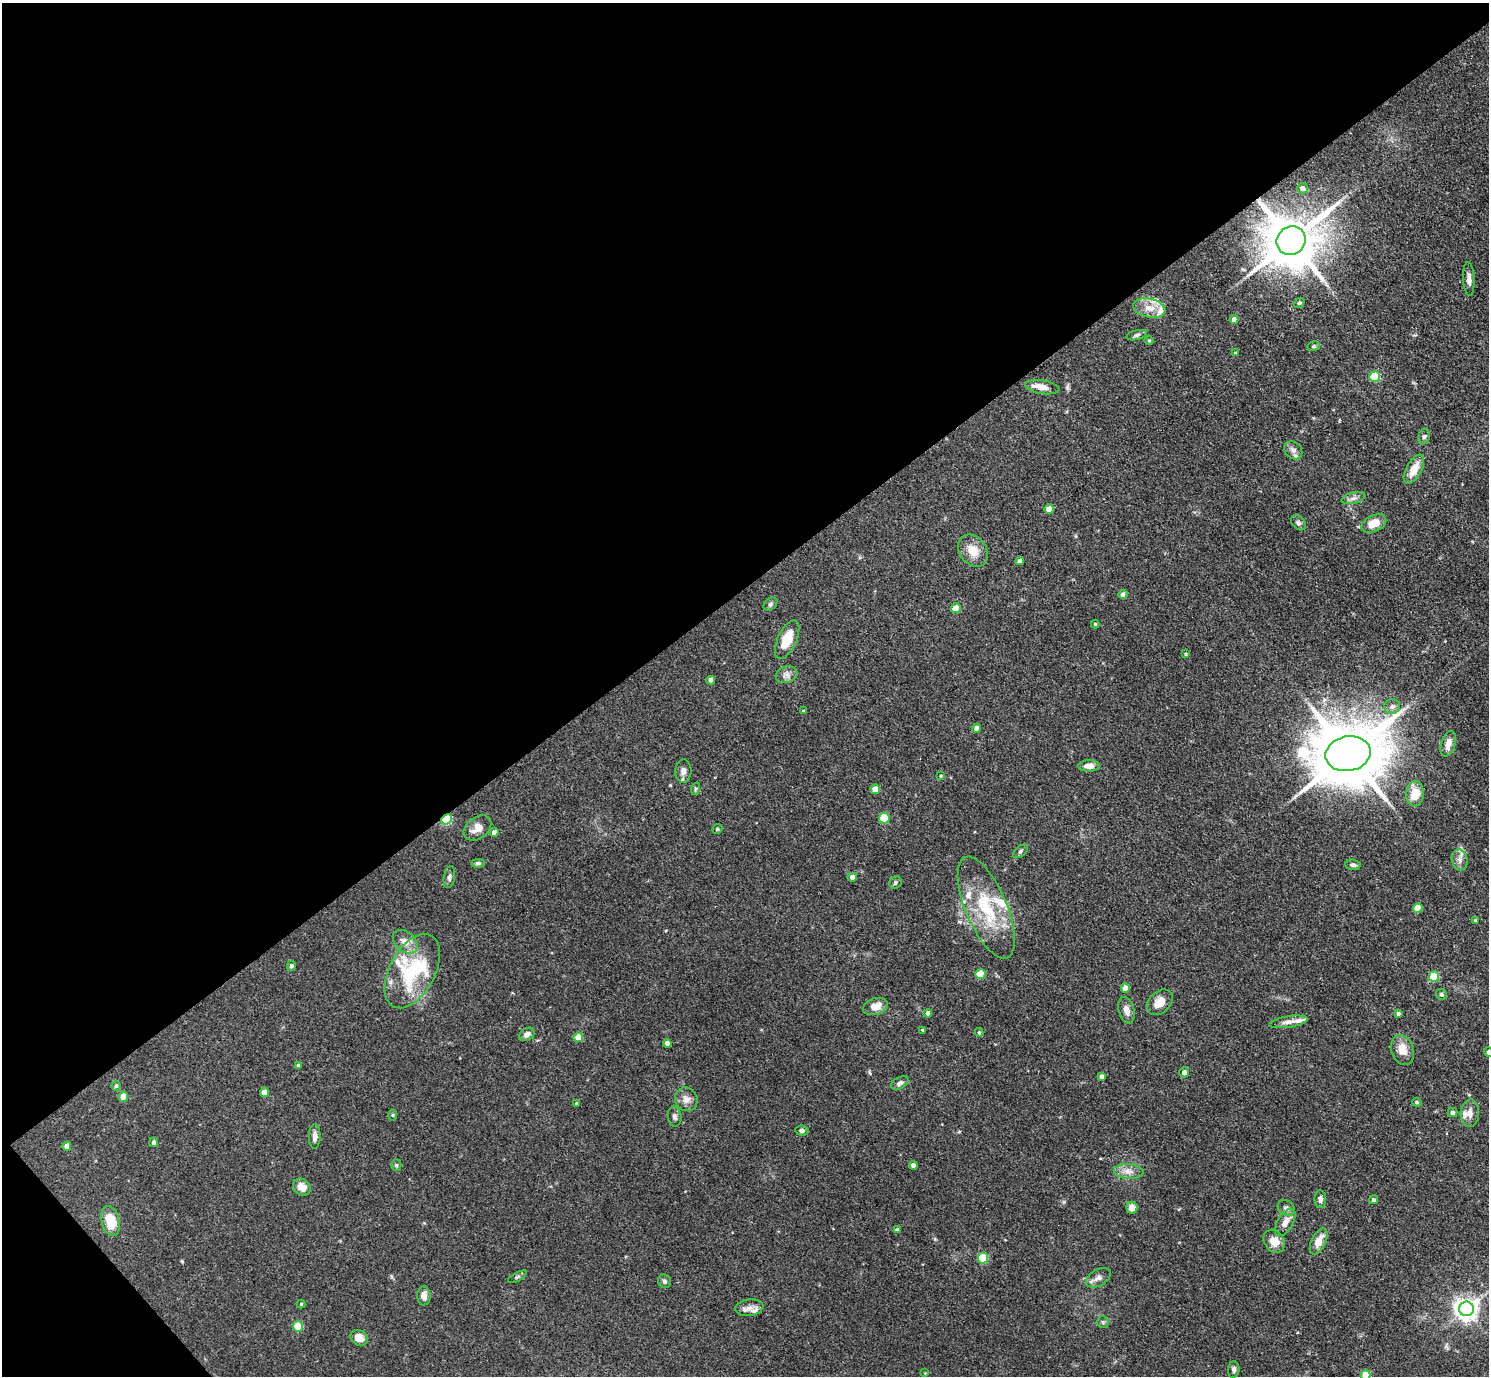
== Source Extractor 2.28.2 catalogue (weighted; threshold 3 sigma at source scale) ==
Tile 5 of 4 x 4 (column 1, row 2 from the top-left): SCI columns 3-1489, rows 3045-4418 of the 5953 x 5949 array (HDU 1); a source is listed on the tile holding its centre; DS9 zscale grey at full resolution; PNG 1491 x 1378 px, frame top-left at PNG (2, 3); each listed source drawn as its Kron ellipse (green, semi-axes under 4 px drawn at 4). Shown black and unused: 44% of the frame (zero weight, under 3 of 4 exposures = <1% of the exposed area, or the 3 px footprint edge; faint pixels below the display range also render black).
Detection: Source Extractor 2.28.2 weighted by HDU 2 'WHT'; one run over the whole footprint, this tile lists its part. Background 0.0829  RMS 0.0055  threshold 0.0246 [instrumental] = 3 sigma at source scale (4.5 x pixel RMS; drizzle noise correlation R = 1.50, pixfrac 1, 0.05/0.05 arcsec/px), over >= 5 px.
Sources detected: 130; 1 inside a brighter object's white glare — neither listed nor drawn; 9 inside a brighter listed object's ellipse — not listed separately; the other 120 listed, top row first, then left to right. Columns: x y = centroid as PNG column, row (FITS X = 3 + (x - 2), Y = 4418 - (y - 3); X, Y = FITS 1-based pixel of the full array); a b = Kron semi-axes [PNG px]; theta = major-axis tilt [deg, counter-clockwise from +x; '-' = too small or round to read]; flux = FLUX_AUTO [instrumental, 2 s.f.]
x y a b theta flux
1303 188 5 5 - 1.9
1291 241 15 13 37 3100
1469 279 17 5 -87 2.9
1299 303 6 4 42 0.82
1149 308 16 9 -12 6.4
1234 319 4 4 - 2.8
1137 335 10 5 14 1.4
1149 340 5 3 - 0.6
1314 346 6 4 16 0.89
1235 353 4 3 - 0.55
1375 377 5 5 - 28
1042 387 17 7 -8 5.2
1424 437 8 6 74 1.3
1293 450 10 8 -43 2.5
1414 469 16 7 61 8.3
1353 498 12 5 13 2.3
1049 509 5 4 - 6.5
1298 523 9 6 -47 1.5
1374 524 13 8 24 8.3
973 551 17 13 -52 8.5
1020 561 4 4 - 2.7
1123 594 5 4 - 1.7
770 604 8 5 42 1.3
956 608 5 4 - 10
1095 624 4 4 - 0.61
787 640 21 9 66 13
1186 654 4 3 - 0.56
787 675 11 8 18 2.8
711 680 4 4 - 2.5
1392 707 8 7 - 2.1
804 711 4 3 - 0.62
977 728 4 4 - 3.5
1448 744 13 7 74 4.4
1348 754 23 17 11 5100
1089 766 11 5 0 4.3
683 771 11 8 86 3
941 776 4 3 - 0.44
695 789 6 4 72 0.78
875 789 5 4 - 6.6
1415 794 13 9 86 11
884 818 5 5 - 26
446 819 5 4 - 46
477 828 15 11 37 5.3
717 829 5 4 - 0.96
494 832 4 4 - 2.7
1020 851 9 5 38 1.2
1460 860 10 8 -81 2.9
478 863 7 4 2 1.2
1353 865 8 5 -5 1.7
449 877 11 5 81 1.5
852 877 4 4 - 3.3
895 883 7 5 49 1
986 907 55 20 -67 36
1418 908 5 4 - 9.2
1476 920 4 3 - 0.83
405 942 14 10 -42 5.6
291 966 5 4 - 1.3
412 971 40 23 62 41
980 974 5 5 - 19
1434 977 5 5 - 23
1125 988 4 4 - 5.9
1441 994 6 5 - 1.1
1160 1002 15 10 45 6.9
875 1007 13 8 16 6.3
1126 1010 13 7 -75 3.8
928 1013 4 4 - 2.2
1398 1013 4 3 - 1.3
1288 1022 19 5 9 3.4
922 1030 3 3 - 0.53
979 1032 4 4 - 0.74
527 1034 8 6 35 2.5
578 1037 5 4 - 9.5
667 1043 4 4 - 2.3
1403 1050 15 11 -70 7.3
1488 1052 5 4 - 1.8
298 1065 4 4 - 0.64
1184 1072 5 5 - 1.7
1101 1076 4 4 - 2.1
900 1083 9 5 29 1.8
116 1086 4 4 - 0.92
265 1092 4 4 - 4.8
123 1097 5 4 - 8.2
686 1099 12 11 - 3.9
1417 1102 5 4 - 0.75
576 1103 4 3 - 0.63
1452 1112 5 4 - 2.2
1470 1113 14 9 87 3.9
393 1115 5 3 - 0.61
675 1117 10 7 -82 1.7
802 1131 6 5 - 1.7
315 1136 12 6 89 2.7
154 1142 5 4 - 1.5
67 1146 4 4 - 3.4
396 1165 5 5 - 0.82
913 1165 4 4 - 3.7
1129 1171 15 7 -5 4.1
302 1187 9 7 -42 6
1320 1199 9 5 -89 2.1
1373 1200 4 4 - 1
1132 1208 6 5 - 5.2
1286 1208 9 7 -39 2
110 1221 15 9 -77 14
1285 1222 15 7 59 4.6
897 1230 4 4 - 1.4
1274 1241 12 9 -55 6.6
1319 1241 14 7 64 6.7
983 1258 5 5 - 28
517 1277 10 3 29 0.91
1098 1278 13 8 31 3
664 1281 7 6 - 1.3
424 1296 9 6 -89 3.3
301 1304 4 4 - 0.63
749 1308 14 8 7 3.7
1466 1309 7 7 - 420
1103 1322 6 5 - 1.1
298 1326 5 5 - 23
359 1338 9 7 -33 5.4
1234 1369 8 6 85 1.6
925 1373 4 4 - 0.4
1366 1375 5 4 - 11
Overlapping masked pixels (flux is a lower limit): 2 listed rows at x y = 1291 241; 446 819
Isophote crosses this tile's border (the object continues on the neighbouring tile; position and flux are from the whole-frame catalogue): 2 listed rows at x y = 1488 1052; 1366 1375